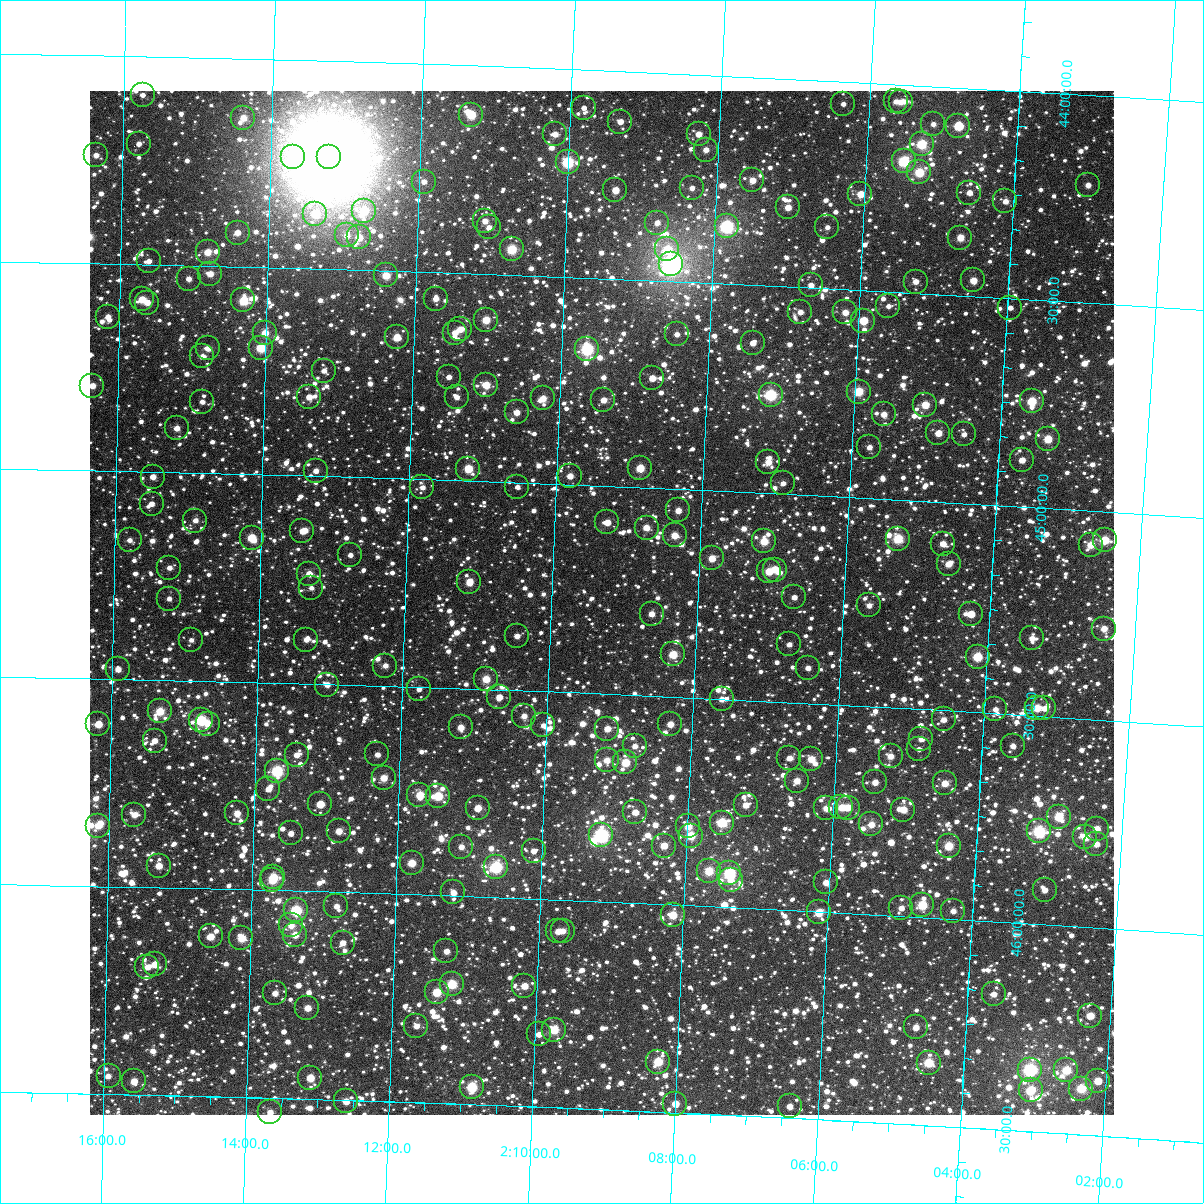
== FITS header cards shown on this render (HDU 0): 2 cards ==
NAXIS1  =                 1024
NAXIS2  =                 1024

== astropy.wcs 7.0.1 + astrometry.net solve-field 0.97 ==
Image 1024 x 1024 px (HDU 0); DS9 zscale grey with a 90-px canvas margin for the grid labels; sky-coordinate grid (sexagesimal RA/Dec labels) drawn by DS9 from the SOLVED WCS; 262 Tycho-2 reference stars matched to detected sources circled (green)
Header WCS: RA---TAN-SIP/DEC--TAN-SIP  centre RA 02:09:19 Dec +45:17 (32.33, +45.28 deg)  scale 8.67 arcsec/px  FOV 148.0' x 148.0'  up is +178 deg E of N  parity flipped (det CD > 0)
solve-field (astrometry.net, Tycho-2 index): VERIFIED the header's WCS against the Tycho-2 star catalogue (verified at 6 index scales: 15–262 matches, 0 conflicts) and refined it, rather than solving blind
Solved WCS: RA---TAN-SIP/DEC--TAN-SIP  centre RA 02:09:19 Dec +45:17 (32.33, +45.28 deg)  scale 8.67 arcsec/px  FOV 148.0' x 148.0'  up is +178 deg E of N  parity flipped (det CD > 0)
The solver's refit moves the header's centre by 0.58 arcsec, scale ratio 1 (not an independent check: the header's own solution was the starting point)
Tycho-2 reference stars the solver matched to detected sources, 262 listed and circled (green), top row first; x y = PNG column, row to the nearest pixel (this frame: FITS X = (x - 90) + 1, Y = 1024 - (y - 91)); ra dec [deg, ICRS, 3 dp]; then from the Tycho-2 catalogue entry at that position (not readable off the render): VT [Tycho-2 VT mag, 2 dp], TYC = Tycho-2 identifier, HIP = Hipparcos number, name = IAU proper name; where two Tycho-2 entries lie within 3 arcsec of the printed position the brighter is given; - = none
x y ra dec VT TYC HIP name
143 95 33.936 +44.093 11.15 2842-1543-1 - -
896 101 31.412 +44.042 11.11 2841-192-1 - -
901 102 31.394 +44.042 10.78 2841-1931-1 - -
843 104 31.588 +44.054 11.28 2841-370-1 - -
584 108 32.456 +44.092 11.45 2841-1704-1 - -
471 115 32.833 +44.118 9.16 2842-1713-1 - -
243 118 33.596 +44.142 10.50 2842-2288-1 - -
620 122 32.331 +44.121 10.65 2841-1306-1 - -
933 124 31.283 +44.091 11.58 2841-2112-1 - -
958 126 31.198 +44.093 9.55 2841-1514-1 - -
555 134 32.548 +44.158 10.95 2842-1369-1 - -
699 134 32.067 +44.143 10.63 2841-124-1 - -
139 144 33.945 +44.211 11.36 2842-1457-1 - -
922 144 31.318 +44.141 8.90 2841-478-1 9736 -
706 150 32.041 +44.180 10.80 2841-836-1 - -
96 155 34.088 +44.240 10.77 2842-1207-1 - -
293 157 33.427 +44.232 10.95 2842-2281-1 - -
329 157 33.306 +44.232 5.00 2842-2371-1 10340 -
904 161 31.375 +44.184 8.56 2841-922-1 9759 -
568 162 32.501 +44.224 8.35 2842-2223-1 - -
919 172 31.320 +44.209 9.11 2841-544-1 - -
752 180 31.879 +44.248 10.35 2841-970-1 - -
424 182 32.983 +44.283 11.24 2842-2087-1 - -
1088 185 30.752 +44.217 11.00 2841-412-1 - -
692 188 32.082 +44.273 11.45 2841-1767-1 - -
615 190 32.338 +44.287 10.32 2841-1605-1 - -
969 193 31.149 +44.251 11.52 2841-1006-1 - -
860 194 31.514 +44.269 10.24 2841-1819-1 - -
1005 201 31.026 +44.267 10.87 2841-1811-1 - -
788 207 31.756 +44.309 10.57 2841-1403-1 - -
364 211 33.182 +44.357 9.58 2842-987-1 - -
315 214 33.345 +44.368 9.91 2842-961-1 - -
485 221 32.773 +44.373 10.74 2842-1909-1 - -
657 223 32.193 +44.360 11.23 2841-1185-1 - -
727 226 31.959 +44.362 7.78 2841-1069-1 9929 -
489 227 32.759 +44.387 11.34 2842-877-1 - -
827 227 31.620 +44.352 11.10 2841-1305-1 - -
238 233 33.606 +44.419 10.90 2842-1841-1 - -
347 235 33.237 +44.418 11.19 2842-1491-1 - -
359 237 33.196 +44.422 10.50 2842-97-1 - -
960 238 31.170 +44.361 9.92 2841-1279-1 - -
512 249 32.680 +44.438 8.94 2842-1413-1 - -
667 249 32.155 +44.424 9.70 2841-1229-1 - -
208 252 33.705 +44.467 9.99 2842-895-1 - -
149 261 33.903 +44.493 11.33 2842-1001-1 - -
671 264 32.140 +44.459 6.49 2841-883-1 9983 -
210 274 33.694 +44.520 10.47 2842-319-1 - -
386 275 33.101 +44.512 9.72 2842-919-1 - -
189 279 33.767 +44.533 11.14 2842-1119-1 - -
973 280 31.119 +44.462 10.23 2841-603-1 - -
916 282 31.313 +44.472 10.61 2841-951-1 - -
811 285 31.666 +44.494 11.09 2841-459-1 - -
142 299 33.924 +44.585 9.99 2842-1849-1 - -
436 299 32.931 +44.564 11.35 2842-193-1 - -
243 300 33.580 +44.581 9.18 2842-2021-1 - -
147 303 33.905 +44.592 10.82 2842-1069-1 - -
888 306 31.401 +44.535 11.52 2841-823-1 - -
1010 308 30.989 +44.522 11.69 2841-1803-1 - -
800 312 31.697 +44.560 11.25 2841-429-1 - -
845 312 31.545 +44.555 10.70 2841-617-1 - -
108 317 34.038 +44.629 10.75 2842-1683-1 - -
486 320 32.758 +44.610 9.68 2842-2260-1 - -
863 321 31.482 +44.573 9.76 2841-299-1 - -
460 329 32.845 +44.635 10.57 2842-185-1 - -
265 333 33.505 +44.659 9.99 2842-1443-1 - -
455 333 32.862 +44.644 10.90 2842-1801-1 - -
677 334 32.111 +44.627 11.03 2841-455-1 - -
397 337 33.059 +44.660 11.23 2842-2373-1 - -
753 343 31.853 +44.640 10.96 2841-133-1 - -
208 348 33.696 +44.700 11.25 2842-1635-1 - -
261 348 33.518 +44.695 9.16 2842-691-1 - -
587 349 32.411 +44.672 8.10 2841-195-1 10082 -
202 356 33.715 +44.718 11.22 2842-627-1 - -
324 371 33.302 +44.746 11.29 2842-1775-1 - -
449 377 32.877 +44.751 11.40 2842-247-1 - -
652 378 32.187 +44.735 10.78 2841-217-1 - -
486 385 32.750 +44.767 9.72 2842-1347-1 - -
92 386 34.085 +44.795 10.59 2842-583-1 - -
859 392 31.486 +44.744 9.31 2841-443-1 - -
771 395 31.784 +44.763 8.32 2841-235-1 - -
309 397 33.349 +44.810 10.94 2842-1335-1 - -
457 397 32.848 +44.799 11.22 2842-573-1 - -
543 398 32.555 +44.795 10.09 2842-89-1 - -
603 400 32.350 +44.793 10.69 2841-899-1 - -
1032 401 30.898 +44.744 9.32 2841-1073-1 - -
202 402 33.711 +44.828 11.72 2842-317-1 - -
925 405 31.258 +44.767 9.75 2841-147-1 - -
517 412 32.643 +44.831 10.69 2842-91-1 - -
884 414 31.397 +44.795 10.78 2841-285-1 - -
177 428 33.796 +44.893 10.61 2842-1039-1 - -
938 433 31.208 +44.834 10.27 2841-311-1 - -
964 434 31.122 +44.833 11.50 2841-125-1 - -
1048 439 30.836 +44.833 9.63 2841-499-1 - -
869 447 31.440 +44.877 11.03 2841-197-1 - -
1022 460 30.920 +44.887 10.75 2841-1091-1 - -
768 462 31.781 +44.924 10.49 2841-317-1 - -
640 468 32.216 +44.953 9.58 2841-9-1 - -
468 469 32.800 +44.970 9.45 2842-677-1 - -
316 471 33.319 +44.987 11.15 2842-63-2 - -
570 476 32.453 +44.979 10.61 2841-171-1 - -
153 477 33.873 +45.011 11.05 3294-303-1 - -
783 483 31.727 +44.973 11.53 2841-77-1 - -
422 487 32.954 +45.019 11.71 3281-1804-1 - -
517 487 32.631 +45.010 11.46 3281-1853-1 - -
152 504 33.875 +45.077 11.23 3294-1229-1 - -
678 510 32.080 +45.051 10.60 3281-668-1 - -
195 521 33.725 +45.115 11.35 3281-1402-1 - -
607 522 32.320 +45.087 10.43 3281-1655-1 - -
647 528 32.183 +45.096 10.24 3281-830-1 - -
302 531 33.359 +45.133 10.76 3281-1437-1 - -
675 535 32.088 +45.111 10.17 3281-876-1 - -
252 538 33.531 +45.152 9.60 3281-1540-1 - -
898 539 31.326 +45.093 9.08 3281-710-1 9740 -
130 540 33.948 +45.165 11.49 3294-435-1 - -
1105 540 30.623 +45.068 9.40 3280-282-1 - -
764 541 31.782 +45.115 9.67 3281-874-1 - -
943 544 31.172 +45.099 10.67 3281-897-1 - -
1091 545 30.668 +45.081 9.86 3280-290-1 - -
350 555 33.192 +45.187 11.74 3281-1599-1 - -
712 558 31.958 +45.162 10.36 3281-789-1 - -
949 564 31.149 +45.147 10.18 3281-406-1 - -
169 568 33.810 +45.230 11.34 3294-1158-1 - -
775 570 31.738 +45.184 10.48 3281-329-1 - -
769 571 31.761 +45.188 9.88 3281-468-1 - -
309 574 33.332 +45.236 10.76 3281-1365-1 - -
469 582 32.783 +45.243 10.49 3281-1650-1 - -
311 588 33.323 +45.269 11.89 3281-1470-1 - -
794 597 31.670 +45.247 11.12 3281-942-1 - -
169 599 33.808 +45.305 11.68 3294-1090-1 - -
869 605 31.413 +45.257 11.22 3281-409-1 - -
652 614 32.155 +45.303 10.73 3281-967-1 - -
971 614 31.063 +45.264 10.74 3281-697-1 - -
1104 629 30.606 +45.280 10.60 3280-1776-1 - -
517 636 32.613 +45.369 11.11 3281-1341-1 - -
1032 638 30.851 +45.314 11.06 3280-1741-1 - -
191 640 33.730 +45.402 11.52 3281-1157-1 - -
306 640 33.336 +45.395 11.42 3281-1094-1 - -
789 644 31.679 +45.361 11.17 3281-91-1 - -
673 654 32.076 +45.398 9.60 3281-250-1 - -
978 657 31.032 +45.366 9.31 3281-747-1 - -
385 666 33.061 +45.451 11.02 3281-1488-1 - -
808 668 31.611 +45.415 11.05 3281-702-1 - -
118 669 33.978 +45.477 10.73 3294-648-1 - -
486 679 32.714 +45.475 9.83 3281-1078-1 - -
327 685 33.259 +45.501 11.19 3281-1828-1 - -
419 689 32.944 +45.505 12.02 3281-1252-1 - -
499 697 32.666 +45.517 10.84 3281-1045-1 - -
722 699 31.902 +45.500 10.91 3281-535-1 - -
1037 708 30.818 +45.481 9.77 3280-1485-1 - -
1044 708 30.793 +45.481 12.02 3280-1504-1 - -
995 709 30.961 +45.490 11.13 3281-759-1 - -
160 711 33.832 +45.576 9.53 3294-970-1 - -
524 716 32.578 +45.560 11.05 3281-1043-1 - -
944 719 31.136 +45.522 11.33 3281-855-1 - -
201 720 33.690 +45.595 8.75 3281-1543-1 - -
98 724 34.042 +45.610 9.99 3294-159-1 - -
208 724 33.666 +45.603 10.78 3281-1008-1 - -
670 724 32.074 +45.566 10.46 3281-770-1 - -
543 725 32.511 +45.582 11.11 3281-1753-1 - -
461 727 32.795 +45.594 10.63 3281-1215-1 - -
607 729 32.290 +45.584 10.61 3281-564-1 - -
921 739 31.209 +45.572 10.82 3281-498-1 - -
155 741 33.847 +45.647 10.98 3294-1082-1 - -
635 746 32.194 +45.623 10.81 3281-891-1 - -
1013 746 30.892 +45.577 11.27 3280-1297-1 - -
919 749 31.216 +45.596 11.89 3281-687-1 - -
377 754 33.078 +45.666 11.22 3281-1169-1 - -
297 755 33.357 +45.672 10.97 3281-1562-1 - -
891 756 31.312 +45.617 10.45 3281-546-1 - -
789 758 31.659 +45.634 11.21 3281-754-1 - -
811 759 31.583 +45.634 10.30 3281-851-1 - -
607 760 32.288 +45.659 10.60 3281-665-1 - -
625 762 32.223 +45.663 9.77 3281-335-1 - -
277 771 33.423 +45.713 8.53 3281-1107-1 - -
384 778 33.054 +45.722 10.30 3281-1364-1 - -
797 781 31.630 +45.688 10.62 3281-732-1 - -
875 782 31.361 +45.682 11.00 3281-298-1 - -
945 783 31.120 +45.675 10.41 3281-659-1 - -
268 789 33.451 +45.757 11.12 3281-1294-1 - -
419 795 32.930 +45.761 9.83 3281-1505-1 - -
438 796 32.864 +45.761 9.35 3281-1084-1 - -
320 804 33.270 +45.790 10.39 3281-1022-1 - -
746 805 31.802 +45.752 10.62 3281-88-1 - -
841 807 31.471 +45.747 10.12 3281-211-1 - -
478 808 32.726 +45.787 10.32 3281-1504-1 - -
826 808 31.524 +45.751 10.43 3281-832-1 - -
848 808 31.450 +45.746 10.17 3281-904-1 - -
903 810 31.257 +45.744 10.31 3281-300-1 - -
635 812 32.182 +45.782 10.59 3281-956-1 - -
237 813 33.556 +45.817 10.62 3281-1159-1 - -
134 815 33.911 +45.826 10.42 3294-446-1 - -
1059 817 30.721 +45.739 9.37 3280-1337-1 - -
722 823 31.882 +45.797 9.08 3281-562-1 - -
871 824 31.365 +45.784 10.36 3281-198-1 - -
98 826 34.036 +45.854 10.35 3294-784-1 - -
688 826 31.997 +45.810 10.25 3281-26-1 - -
1097 829 30.587 +45.763 10.26 3280-1929-1 - -
339 831 33.203 +45.853 10.40 3281-1731-1 - -
1039 831 30.786 +45.777 8.36 3280-1906-1 9581 -
291 833 33.369 +45.862 11.18 3281-1749-1 - -
601 835 32.297 +45.841 7.64 3281-1262-1 10038 -
691 836 31.987 +45.832 9.44 3281-422-1 - -
1085 837 30.625 +45.784 9.58 3280-1384-1 - -
1096 844 30.586 +45.799 10.96 3280-778-1 - -
664 846 32.077 +45.859 10.17 3281-173-1 - -
949 846 31.094 +45.825 9.33 3281-38-1 9671 -
461 847 32.778 +45.881 10.81 3281-1625-1 - -
534 851 32.528 +45.885 11.06 3281-1174-1 - -
412 863 32.945 +45.924 9.70 3281-2225-1 10245 -
159 866 33.823 +45.948 10.22 3294-1547-1 - -
496 867 32.656 +45.927 8.16 3281-1955-1 10156 -
709 871 31.919 +45.915 9.50 3281-328-1 - -
729 873 31.847 +45.918 8.44 3281-828-1 - -
273 877 33.425 +45.968 9.75 3281-2228-1 - -
272 880 33.429 +45.976 9.82 3281-2171-1 - -
731 880 31.842 +45.935 11.15 3281-36-1 - -
826 882 31.512 +45.929 10.57 3281-445-1 - -
1045 890 30.753 +45.918 10.88 3280-1442-1 - -
453 892 32.800 +45.992 10.94 3281-1947-1 - -
922 905 31.174 +45.971 9.22 3281-316-1 - -
336 906 33.204 +46.033 11.37 3281-2257-1 - -
901 908 31.247 +45.981 10.83 3281-323-1 - -
296 910 33.344 +46.047 8.67 3281-2205-1 - -
953 911 31.066 +45.981 11.06 3281-386-1 - -
819 912 31.531 +46.001 9.89 3281-563-1 - -
673 915 32.037 +46.025 9.65 3281-95-1 - -
291 925 33.359 +46.083 10.62 3281-2198-1 - -
558 931 32.432 +46.076 10.65 3281-2274-1 - -
563 931 32.416 +46.074 10.80 3281-2077-1 - -
295 935 33.344 +46.106 10.35 3281-2209-1 - -
211 936 33.637 +46.115 10.42 3281-1903-1 - -
241 938 33.530 +46.118 9.54 3281-2073-1 - -
343 943 33.178 +46.121 11.08 3281-2053-1 - -
446 951 32.817 +46.134 10.55 3281-2248-1 - -
155 964 33.829 +46.185 10.32 3294-2001-1 - -
147 967 33.856 +46.192 11.14 3294-1852-1 - -
452 984 32.795 +46.213 9.21 3281-2019-1 - -
524 986 32.541 +46.210 10.17 3281-2222-1 - -
437 992 32.846 +46.233 9.44 3281-2125-1 - -
275 993 33.409 +46.248 10.83 3281-2059-1 - -
994 994 30.909 +46.175 11.41 3280-726-1 - -
307 1008 33.295 +46.281 10.45 3281-2033-1 10335 -
1090 1016 30.569 +46.213 10.09 3280-683-1 - -
416 1026 32.912 +46.316 10.81 3281-2216-1 - -
916 1027 31.173 +46.266 10.73 3281-871-1 - -
554 1030 32.432 +46.313 9.37 3281-1917-1 - -
539 1034 32.485 +46.326 11.21 3281-2282-1 - -
658 1062 32.064 +46.380 9.29 3281-71-1 - -
929 1063 31.122 +46.349 9.17 3281-927-1 - -
1030 1070 30.767 +46.352 7.83 3280-1032-1 - -
1066 1070 30.640 +46.348 9.41 3280-1129-1 - -
109 1076 33.981 +46.458 11.32 3294-1821-1 10556 -
310 1078 33.277 +46.448 10.19 3281-2227-1 - -
134 1081 33.892 +46.468 10.31 3294-1784-1 - -
1098 1081 30.529 +46.368 10.01 3280-827-1 - -
472 1087 32.712 +46.459 8.76 3281-2141-1 - -
1081 1089 30.584 +46.389 9.10 3280-1670-1 - -
1031 1090 30.759 +46.399 9.94 3280-846-1 - -
346 1101 33.150 +46.503 10.71 3281-2217-1 - -
675 1104 31.998 +46.479 10.88 3281-769-1 - -
790 1106 31.598 +46.472 10.81 3281-451-1 - -
270 1112 33.414 +46.534 11.16 3281-2172-1 - -